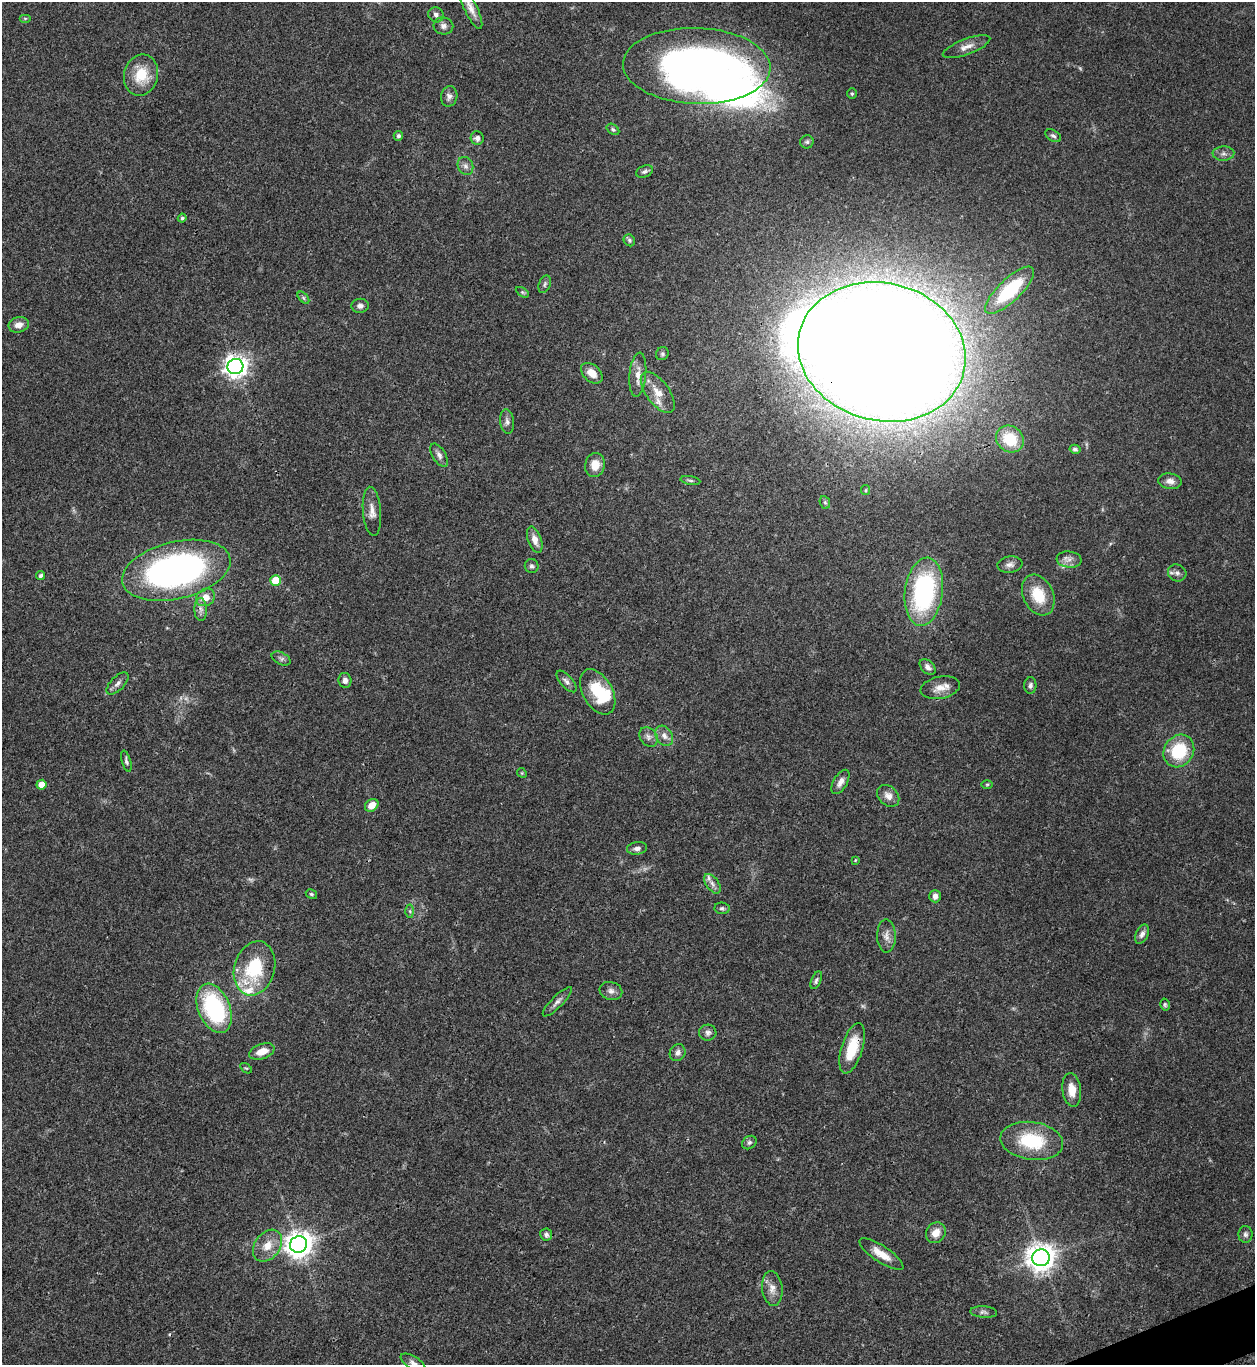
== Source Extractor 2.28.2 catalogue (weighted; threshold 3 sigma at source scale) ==
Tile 6 of 4 x 4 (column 2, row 2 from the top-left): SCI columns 1532-2784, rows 2728-4090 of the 5443 x 5458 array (HDU 1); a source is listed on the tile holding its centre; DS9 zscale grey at full resolution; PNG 1257 x 1367 px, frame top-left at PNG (2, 2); each listed source drawn as its Kron ellipse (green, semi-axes under 4 px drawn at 4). Shown black and unused: <1% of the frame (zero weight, under 3 of 4 exposures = <1% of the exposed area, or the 3 px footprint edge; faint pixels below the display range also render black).
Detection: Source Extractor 2.28.2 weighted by HDU 2 'WHT'; one run over the whole footprint, this tile lists its part. Background 0.062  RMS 0.0052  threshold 0.0232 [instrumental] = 3 sigma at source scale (4.5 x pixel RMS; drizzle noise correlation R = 1.50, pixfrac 1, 0.05/0.05 arcsec/px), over >= 5 px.
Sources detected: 115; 4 too faint to see at this stretch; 3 inside a brighter object's white glare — neither listed nor drawn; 4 inside a brighter listed object's ellipse — not listed separately; the other 104 listed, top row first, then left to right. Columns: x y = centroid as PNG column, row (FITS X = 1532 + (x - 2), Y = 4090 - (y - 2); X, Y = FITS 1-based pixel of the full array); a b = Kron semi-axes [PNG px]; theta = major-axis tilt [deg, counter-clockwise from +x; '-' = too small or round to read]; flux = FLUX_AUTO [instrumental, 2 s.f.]
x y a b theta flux
471 8 23 6 -64 4.5
436 15 8 7 - 1.8
25 18 6 4 0 0.64
443 26 10 8 -10 2.4
966 47 25 7 20 4.5
697 66 74 38 -2 350
141 75 21 17 75 14
852 94 5 4 - 0.7
449 96 10 8 79 2.3
613 129 7 5 -37 0.96
398 136 5 4 - 1.2
1053 136 9 5 -32 1.3
477 138 7 6 - 2.1
807 142 7 6 - 1.1
1223 153 11 7 3 2.2
465 166 9 7 -67 2.1
644 172 9 5 25 1.4
182 218 4 4 - 1.1
629 240 6 5 - 0.92
545 284 9 5 69 1.2
1010 290 32 11 44 35
522 292 7 4 -31 0.84
303 298 7 4 -46 0.87
360 306 8 7 - 2.1
19 325 10 7 14 4
882 352 85 69 -14 2900
662 354 7 6 - 1
235 366 8 7 - 390
592 373 12 8 -42 5.4
638 375 22 8 85 4.9
658 392 24 11 -53 7.6
507 422 12 7 -82 2.1
1010 439 14 12 -37 18
1075 449 5 4 - 1.1
439 455 13 6 -59 2.4
595 465 12 10 79 6.9
690 480 10 3 -9 1.1
1170 481 12 7 -7 3.1
866 490 5 4 - 0.65
825 502 6 5 - 0.85
372 511 25 9 -85 4.9
535 540 14 6 -70 4.3
1069 559 12 8 -6 2.9
1010 565 12 8 9 2.5
532 566 7 7 - 1.4
176 570 55 28 13 170
1177 573 9 8 - 2.2
40 575 5 4 - 1
276 580 5 5 - 16
924 592 34 19 83 81
1038 595 21 15 -64 15
206 597 10 8 31 5.4
201 609 11 6 -88 2.3
281 658 10 6 -26 1.5
928 667 9 6 -43 2.1
345 680 7 6 - 2.4
566 681 13 6 -49 2
118 683 14 6 45 2.4
1030 685 8 6 86 1.6
940 688 20 11 11 6.1
598 692 24 14 -60 19
664 736 11 8 -59 3.1
649 737 10 8 -50 2.4
1179 751 17 14 57 24
126 761 11 4 -74 1.4
522 773 5 4 - 0.58
840 782 13 7 60 3
987 784 6 4 1 0.61
41 785 5 5 - 7.2
888 796 12 9 -44 3.6
372 805 7 5 39 5.5
637 848 10 6 8 2.1
855 860 4 3 - 0.5
712 884 11 6 -54 2.3
311 894 6 4 -31 0.85
935 896 6 6 - 2.5
722 908 7 5 -8 1.1
410 911 6 4 -88 0.95
1142 934 10 6 64 2.1
886 936 16 9 -89 3.8
254 968 27 20 74 32
816 980 9 5 67 1.3
611 991 11 9 -14 2.4
557 1002 20 6 45 2.7
1165 1005 6 4 -75 0.87
214 1008 26 16 -67 54
708 1033 8 8 - 2
852 1048 26 10 73 15
262 1051 13 7 20 6.1
678 1053 9 7 56 2.3
246 1068 7 3 -35 0.62
1072 1090 17 9 -83 7.1
1032 1141 31 19 -8 29
749 1142 8 6 37 1.4
936 1233 11 9 53 5.1
1245 1234 8 7 - 1.5
546 1235 6 6 - 1.5
299 1244 9 8 - 620
267 1246 17 12 53 7.9
881 1254 26 8 -33 7.7
1041 1258 9 8 - 650
772 1288 17 10 -82 4.8
984 1312 13 5 -4 1.8
413 1363 14 6 -32 2.2
Overlapping masked pixels (flux is a lower limit): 4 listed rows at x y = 697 66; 882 352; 235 366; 852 1048
Isophote crosses this tile's border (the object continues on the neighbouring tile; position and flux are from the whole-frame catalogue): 3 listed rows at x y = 471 8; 697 66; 413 1363